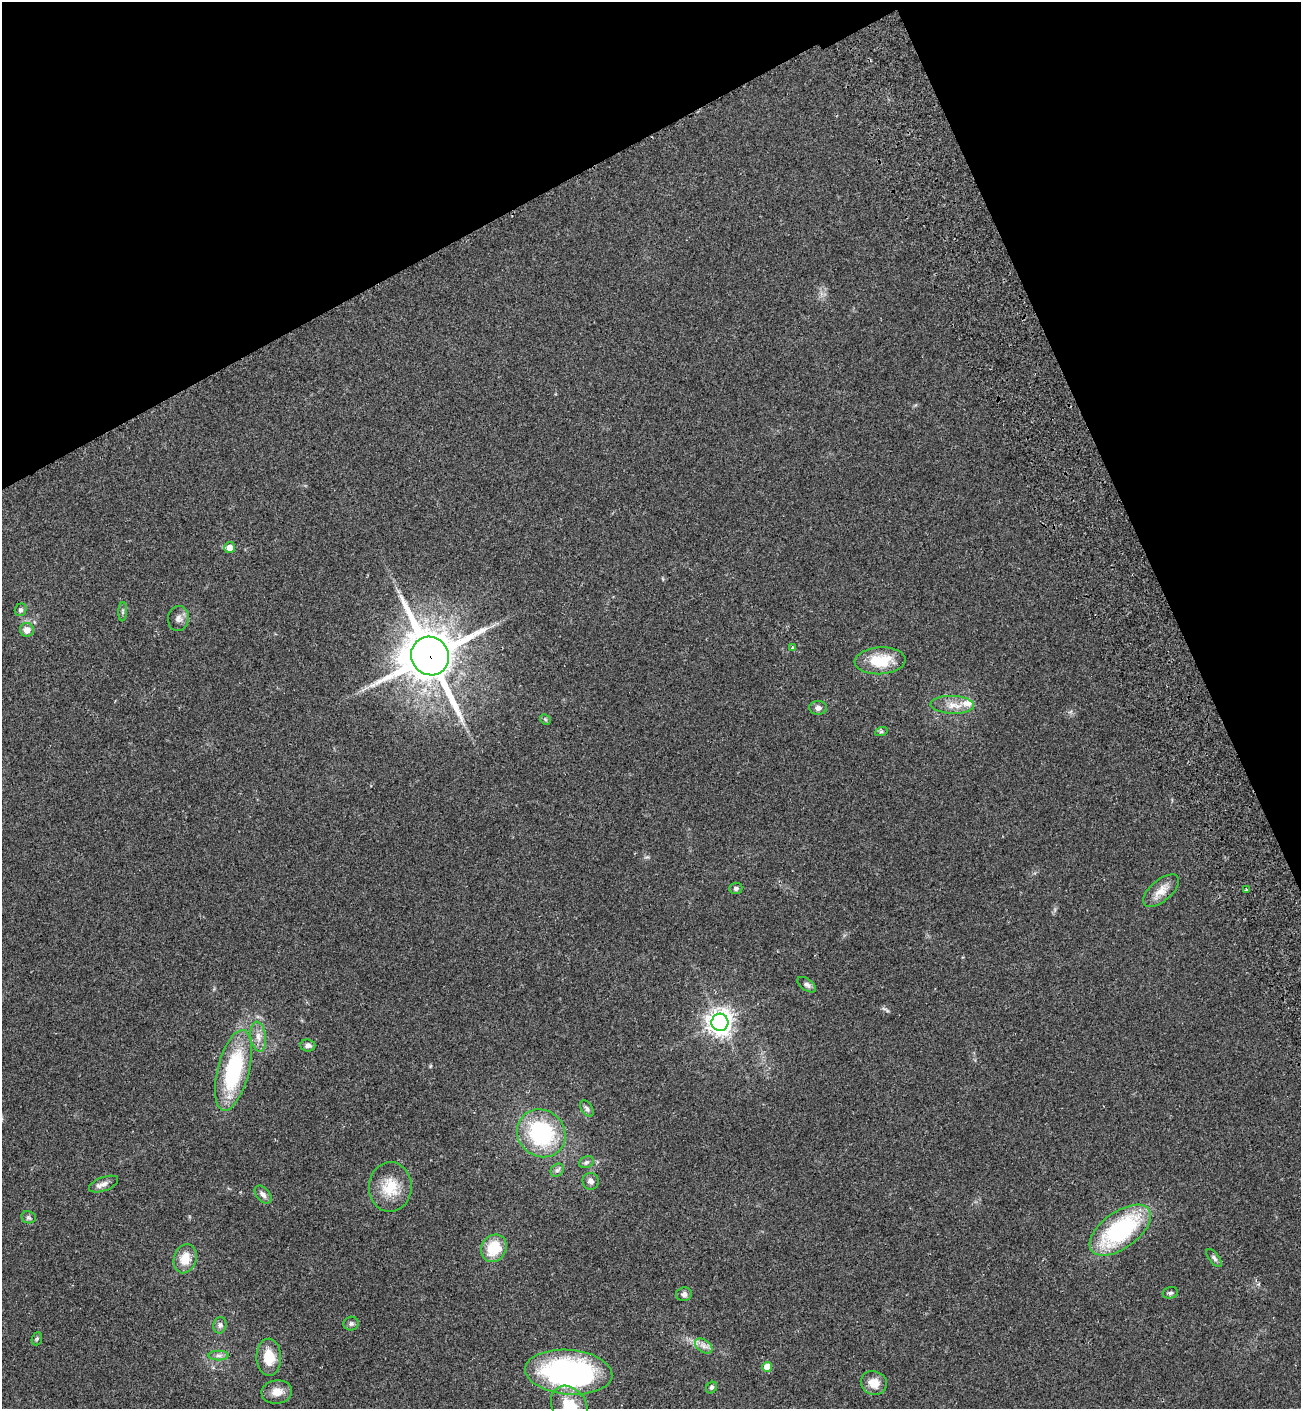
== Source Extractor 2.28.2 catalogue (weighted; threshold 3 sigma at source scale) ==
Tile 3 of 4 x 4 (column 3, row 1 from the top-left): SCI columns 2990-4288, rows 4301-5707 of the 5853 x 5823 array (HDU 1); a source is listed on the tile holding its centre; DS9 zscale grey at full resolution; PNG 1303 x 1411 px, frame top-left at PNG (2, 2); each listed source drawn as its Kron ellipse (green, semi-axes under 4 px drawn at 4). Shown black and unused: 22% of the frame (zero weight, under 2 of 3 exposures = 7% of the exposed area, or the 3 px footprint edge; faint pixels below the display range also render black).
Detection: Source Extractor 2.28.2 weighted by HDU 2 'WHT'; one run over the whole footprint, this tile lists its part. Background 0.05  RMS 0.0075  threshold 0.0338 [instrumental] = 3 sigma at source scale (4.5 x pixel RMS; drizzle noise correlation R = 1.50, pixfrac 1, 0.05/0.05 arcsec/px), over >= 5 px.
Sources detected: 48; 1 inside a brighter listed object's ellipse — not listed separately; the other 47 listed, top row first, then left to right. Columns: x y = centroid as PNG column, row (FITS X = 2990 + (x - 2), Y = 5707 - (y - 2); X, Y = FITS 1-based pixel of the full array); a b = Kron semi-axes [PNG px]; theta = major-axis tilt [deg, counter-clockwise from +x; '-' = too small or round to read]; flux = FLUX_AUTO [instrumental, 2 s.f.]
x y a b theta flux
230 548 5 5 - 5.2
21 610 6 5 - 1.9
123 612 10 4 88 1.5
178 618 12 10 80 3.9
27 630 7 7 - 5.3
793 648 3 3 - 2.1
430 656 20 18 -53 3000
880 661 25 13 3 23
952 705 22 9 -2 8
818 708 9 7 0 2.7
545 719 6 4 -45 1
881 732 6 4 19 1
736 888 6 5 - 1.7
1246 890 3 3 - 2
1161 891 21 10 41 8.7
807 985 10 6 -36 2.4
720 1022 8 8 - 560
258 1037 15 7 -83 5.3
308 1045 7 6 - 2.7
233 1070 41 16 75 68
587 1109 9 5 -55 1.9
541 1133 25 23 -40 66
586 1162 7 5 22 1.7
557 1170 7 6 - 1.7
591 1181 8 8 - 2.6
104 1184 15 6 21 3.8
390 1187 25 21 88 19
263 1195 10 6 -49 3
28 1217 7 6 - 1.6
1120 1230 35 18 36 84
494 1248 14 12 57 20
1214 1258 11 5 -52 2
185 1259 15 11 73 12
1170 1293 8 5 16 1.6
684 1294 8 7 - 2.3
351 1324 7 7 - 1.8
220 1325 8 6 79 2.2
37 1339 7 5 69 1
704 1346 10 6 -36 3.3
218 1356 10 5 0 2.1
269 1357 19 12 -88 15
767 1367 5 5 - 14
569 1372 43 22 -5 150
874 1383 13 11 -22 8.1
712 1388 6 5 - 1.4
277 1392 15 11 7 7.4
569 1406 22 16 -56 22
Overlapping masked pixels (flux is a lower limit): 1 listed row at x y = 430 656
Isophote crosses this tile's border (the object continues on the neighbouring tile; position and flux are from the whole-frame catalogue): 1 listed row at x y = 569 1406